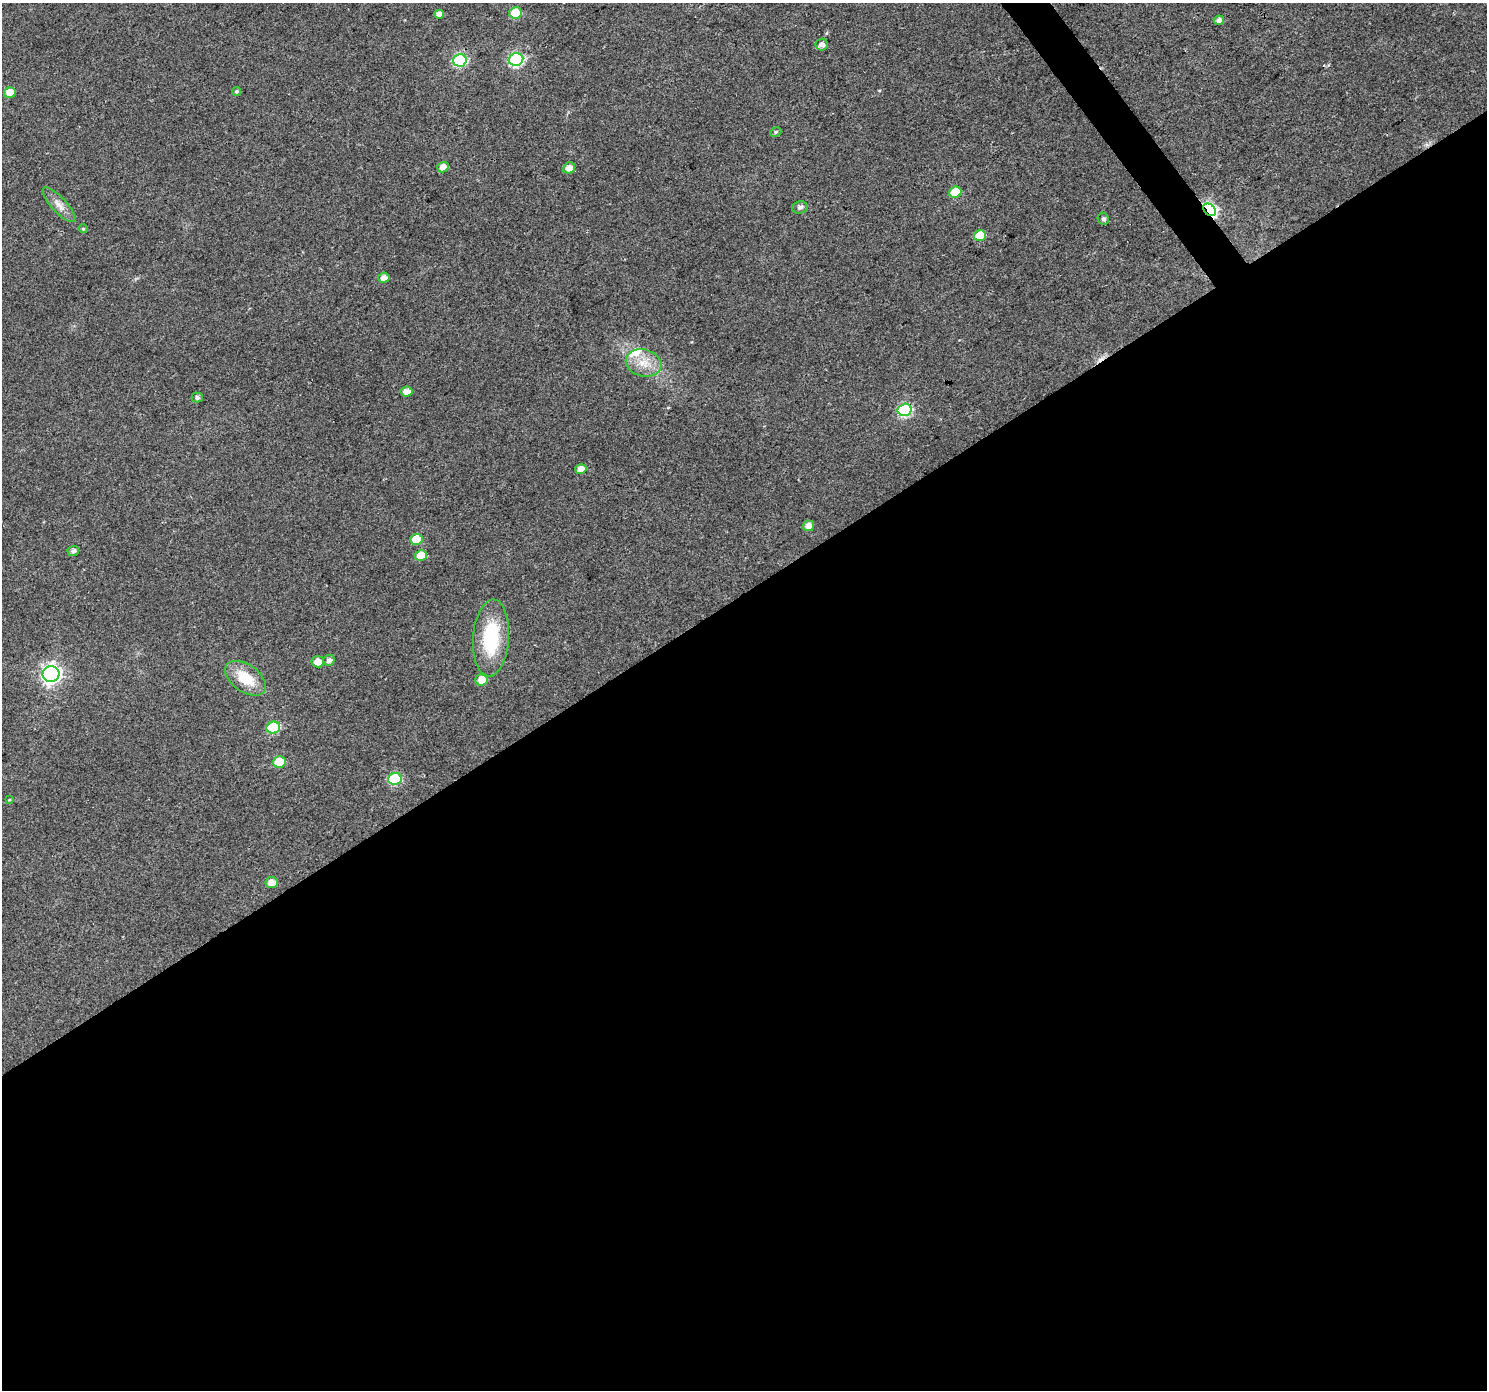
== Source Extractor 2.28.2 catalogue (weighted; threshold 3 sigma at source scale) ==
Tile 15 of 4 x 4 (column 3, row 4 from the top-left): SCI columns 2972-4456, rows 190-1577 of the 5940 x 5867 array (HDU 1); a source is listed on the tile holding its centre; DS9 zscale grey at full resolution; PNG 1489 x 1392 px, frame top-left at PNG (2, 3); each listed source drawn as its Kron ellipse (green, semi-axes under 4 px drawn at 4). Shown black and unused: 58% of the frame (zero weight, under 2 of 3 exposures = <1% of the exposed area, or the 3 px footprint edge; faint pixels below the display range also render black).
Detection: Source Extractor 2.28.2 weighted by HDU 2 'WHT'; one run over the whole footprint, this tile lists its part. Background 0.0719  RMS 0.0077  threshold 0.0346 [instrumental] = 3 sigma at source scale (4.5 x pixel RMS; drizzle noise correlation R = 1.50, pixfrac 1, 0.0396/0.0396 arcsec/px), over >= 5 px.
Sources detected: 42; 2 cosmic-ray / hot-pixel residue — neither listed nor drawn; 1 inside a brighter listed object's ellipse — not listed separately; the other 39 listed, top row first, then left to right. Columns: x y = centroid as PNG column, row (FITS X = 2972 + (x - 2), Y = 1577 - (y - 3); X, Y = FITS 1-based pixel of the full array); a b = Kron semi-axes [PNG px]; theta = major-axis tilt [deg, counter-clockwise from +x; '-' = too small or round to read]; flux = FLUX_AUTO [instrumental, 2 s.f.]
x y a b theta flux
515 13 6 5 - 22
439 14 5 4 - 5
1219 20 5 4 - 3.7
822 45 6 6 - 4.2
460 60 7 6 - 94
516 60 7 6 - 110
236 91 4 4 - 1.1
10 93 6 5 - 11
776 132 6 4 24 1.1
443 167 6 5 - 6
569 168 6 5 - 6.3
955 192 6 5 - 22
59 205 22 7 -47 6.7
800 207 8 6 15 2.6
1210 210 7 5 -43 170
1103 219 6 5 - 2
83 229 4 4 - 0.85
980 235 6 5 - 22
384 278 6 5 - 5
644 363 18 13 -15 14
407 391 6 5 - 5
197 398 5 5 - 1.8
905 410 7 6 - 85
581 469 6 5 - 7.1
808 526 5 5 - 6.1
416 539 6 5 - 17
73 551 6 5 - 2.6
421 556 6 5 - 14
491 638 39 18 86 49
329 660 6 5 - 3.2
318 662 6 5 - 7.4
51 674 8 8 - 330
245 678 23 13 -36 23
481 680 6 6 - 9.1
273 727 7 6 - 54
280 762 6 5 - 20
395 779 7 6 - 47
9 800 4 3 - 0.69
272 883 6 5 - 7.7
Overlapping masked pixels (flux is a lower limit): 1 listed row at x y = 1210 210